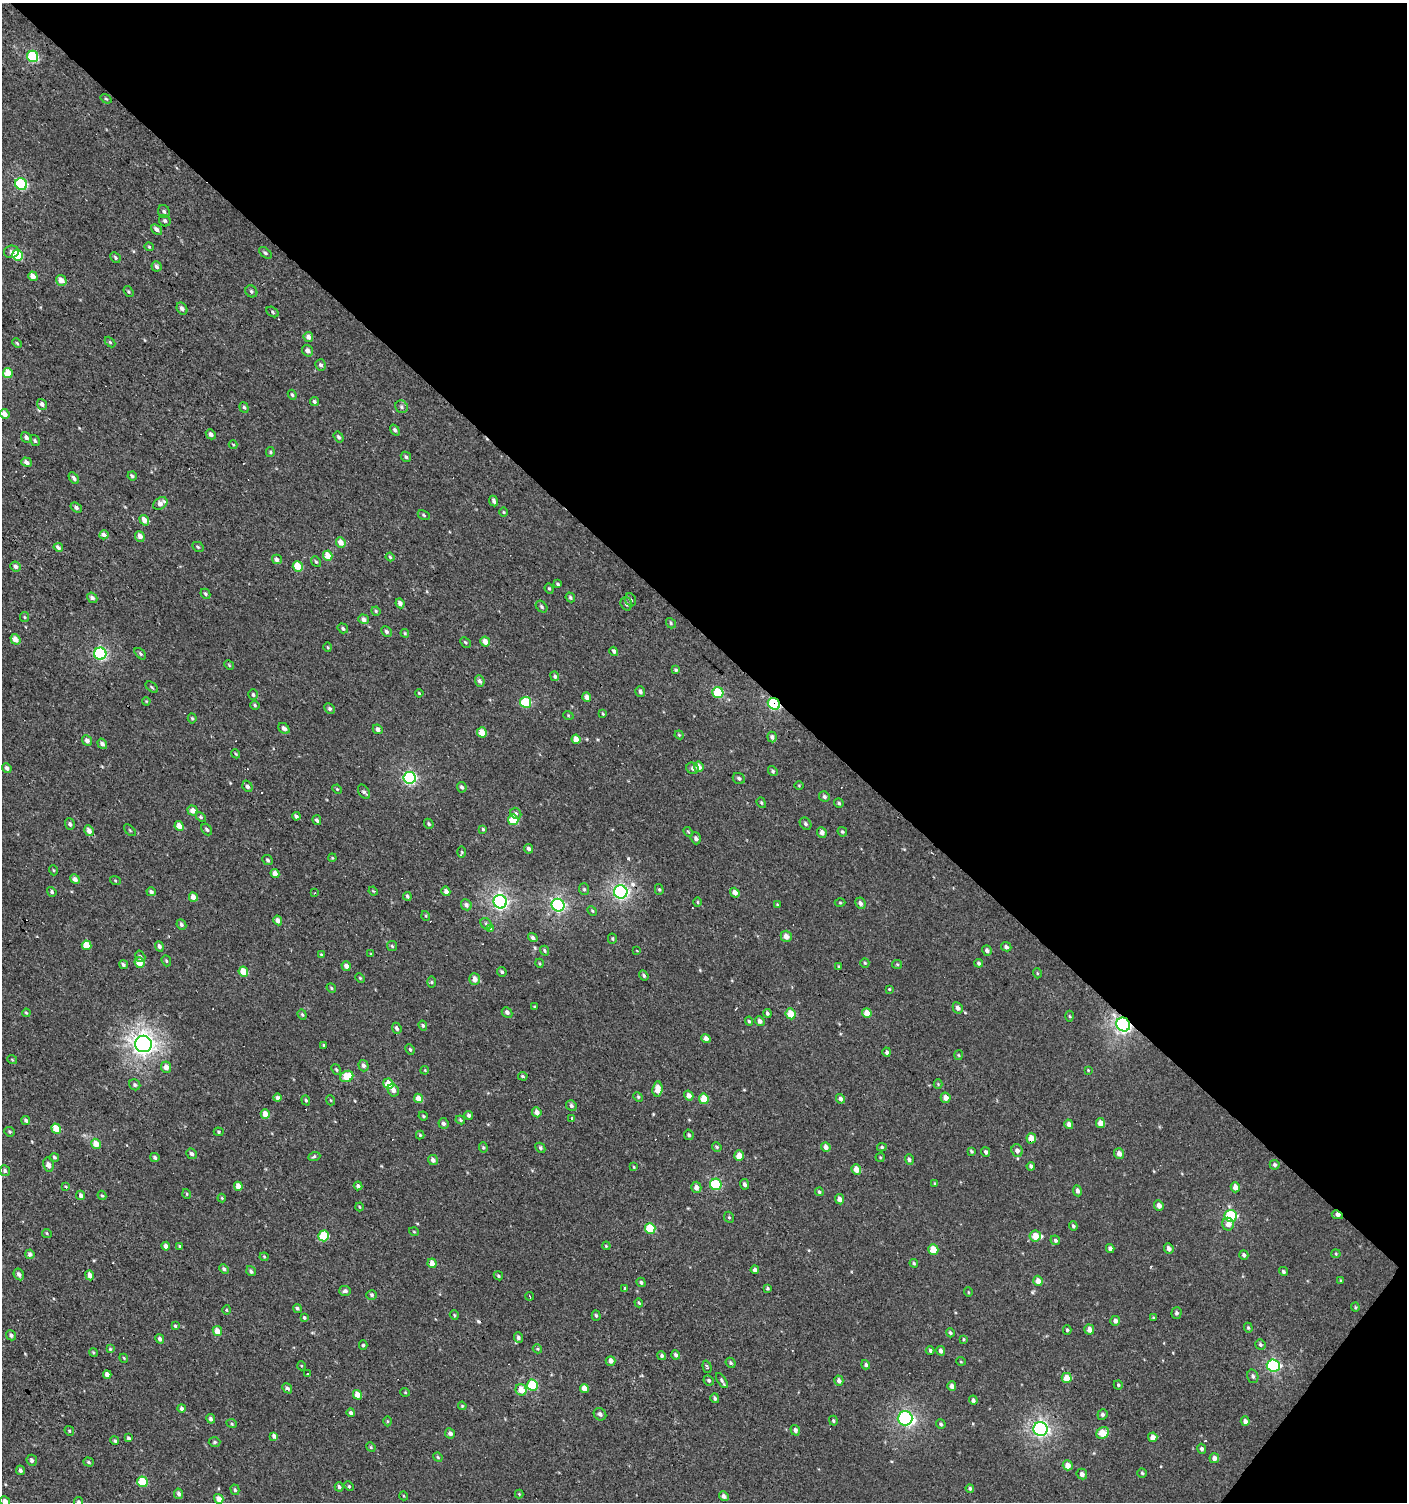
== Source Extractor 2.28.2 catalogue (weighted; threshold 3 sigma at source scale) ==
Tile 8 of 4 x 4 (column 4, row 2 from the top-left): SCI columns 4383-5787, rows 3002-4501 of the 6020 x 6000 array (HDU 1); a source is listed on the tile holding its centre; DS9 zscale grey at full resolution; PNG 1409 x 1504 px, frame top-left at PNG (2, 3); each listed source drawn as its Kron ellipse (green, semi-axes under 4 px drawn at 4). Shown black and unused: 43% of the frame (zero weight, under 2 of 3 exposures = <1% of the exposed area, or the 3 px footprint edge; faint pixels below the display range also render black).
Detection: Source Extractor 2.28.2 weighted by HDU 2 'WHT'; one run over the whole footprint, this tile lists its part. Background 9.70e-04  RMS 0.0059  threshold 0.0267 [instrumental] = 3 sigma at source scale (4.5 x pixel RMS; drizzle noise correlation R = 1.50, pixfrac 1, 0.0396/0.0396 arcsec/px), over >= 5 px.
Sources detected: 451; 1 inside a brighter object's white glare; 9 cosmic-ray / hot-pixel residue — neither listed nor drawn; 1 inside a brighter listed object's ellipse — not listed separately; the other 440 listed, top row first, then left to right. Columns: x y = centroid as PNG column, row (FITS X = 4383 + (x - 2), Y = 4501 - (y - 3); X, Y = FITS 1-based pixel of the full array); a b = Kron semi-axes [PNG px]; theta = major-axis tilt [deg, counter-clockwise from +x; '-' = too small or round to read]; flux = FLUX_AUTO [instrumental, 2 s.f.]
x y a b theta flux
33 56 6 5 - 38
106 99 6 3 -35 0.61
21 184 6 5 - 57
164 211 7 5 -70 1.3
165 221 6 5 - 1.3
157 229 6 4 -41 2.4
149 247 4 4 - 0.62
11 252 7 6 - 2.1
265 253 7 4 -38 1.1
18 255 5 5 - 22
115 258 5 4 - 0.96
157 266 5 5 - 2.3
33 276 5 4 - 4.8
61 280 5 5 - 4.2
251 291 6 5 - 1.1
128 292 6 4 -55 0.79
182 309 6 5 - 2.1
273 312 7 4 -31 1.1
308 337 5 4 - 3
110 342 6 4 -46 0.74
17 343 5 3 - 0.77
308 351 6 5 - 2.6
321 365 6 5 - 1.5
8 373 5 4 - 11
292 395 5 4 - 0.8
314 401 4 3 - 1.1
42 404 6 4 -51 2.3
244 407 6 4 -70 0.97
402 407 6 6 - 1.4
5 414 5 4 - 3.9
395 430 6 4 -53 1.4
211 434 5 4 - 1.8
26 437 6 5 - 1.8
339 437 6 4 -56 1.3
35 441 6 4 -57 1
233 445 4 3 - 0.61
270 452 5 4 - 0.75
406 457 5 4 - 1.2
27 462 5 4 - 2.7
132 476 4 4 - 0.99
74 478 6 4 -57 1.6
494 501 5 4 - 1.7
160 503 8 5 35 4.1
76 507 6 4 -36 1.5
504 512 5 3 - 0.59
424 515 6 4 -29 0.86
144 520 5 4 - 4.1
104 535 4 4 - 5.8
140 536 5 4 - 3.8
341 542 5 5 - 4.6
58 547 5 4 - 2.2
198 547 6 4 -29 0.93
328 556 5 4 - 9.2
390 557 4 4 - 0.78
277 559 5 4 - 2.2
316 562 6 4 -52 0.85
16 566 5 5 - 2.2
298 566 5 5 - 13
558 584 4 3 - 0.82
549 589 5 4 - 0.78
205 594 5 4 - 1.1
570 597 5 4 - 1
92 598 5 4 - 1.7
630 600 6 5 - 1.3
400 603 5 4 - 2.8
626 604 7 5 -72 1.6
542 607 6 5 - 1.1
376 611 5 4 - 0.75
24 617 5 4 - 0.73
364 619 5 4 - 2.2
671 623 5 4 - 0.83
343 628 5 4 - 1.2
386 632 6 4 -46 1.3
405 633 4 4 - 0.59
15 639 5 4 - 4.5
465 642 6 3 -45 0.85
485 642 5 4 - 4.7
328 647 5 3 - 0.53
614 651 5 3 - 1.3
100 654 6 6 - 78
140 654 7 4 -46 1
229 665 5 4 - 0.71
676 670 4 4 - 0.78
555 676 5 4 - 1.3
480 681 6 4 -66 1.9
152 687 7 4 -37 0.84
640 691 5 4 - 1.5
419 693 4 2 - 0.54
718 693 5 5 - 26
253 695 5 4 - 1
587 697 4 4 - 3.5
146 701 4 3 - 0.49
526 702 5 5 - 26
774 704 6 5 - 53
255 705 5 4 - 0.75
330 709 6 4 -44 1.1
603 714 4 3 - 0.62
568 715 5 3 - 0.53
192 718 5 4 - 0.75
284 728 6 4 -42 1.7
378 729 5 4 - 2.4
482 732 5 4 - 7.1
679 735 4 4 - 0.67
772 737 5 4 - 1.7
576 739 5 4 - 5.7
87 741 5 4 - 2.2
102 744 5 4 - 2.3
236 754 4 3 - 0.58
699 767 5 4 - 4.8
7 768 5 4 - 1.7
693 768 6 5 - 1.8
773 771 5 4 - 1.1
410 778 6 6 - 93
739 778 6 5 - 1.4
247 786 6 4 -54 1.6
799 786 5 3 - 0.49
462 787 5 4 - 1.5
337 789 5 3 - 0.57
364 792 8 5 -57 1.4
824 797 5 5 - 1.4
761 803 6 4 -68 0.77
839 803 5 4 - 0.91
193 811 5 5 - 4.2
516 813 6 5 - 1.2
296 816 4 3 - 1.4
201 817 6 4 -45 0.91
317 820 5 3 - 1.2
513 820 5 5 - 16
70 824 6 5 - 1.4
429 824 5 4 - 1
806 824 6 5 - 1.5
179 826 5 4 - 5.8
483 829 4 4 - 0.8
130 830 7 3 -45 0.62
207 830 6 4 -51 1.2
89 831 5 4 - 3.2
688 832 5 3 - 0.71
822 832 5 4 - 3
842 832 5 4 - 0.83
696 838 6 5 - 1.6
529 849 5 4 - 1.6
462 852 6 4 -90 0.7
332 858 4 3 - 0.46
268 860 5 5 - 1.1
53 870 5 3 - 0.53
275 873 5 4 - 3.3
75 879 5 4 - 2.6
115 880 5 3 - 0.63
584 889 6 5 - 0.98
659 889 5 4 - 0.89
373 891 5 3 - 0.48
446 891 5 4 - 2.8
52 892 5 4 - 1.3
151 892 5 4 - 1.4
621 892 7 6 - 140
315 893 4 3 - 0.69
735 893 5 4 - 3.2
407 896 4 3 - 1
193 897 5 4 - 4.8
500 902 7 6 - 150
698 902 5 3 - 0.57
840 903 5 3 - 0.62
860 903 6 5 - 2.2
466 905 6 5 - 2.2
558 905 6 6 - 110
777 905 4 3 - 0.54
592 911 5 4 - 0.72
426 916 5 3 - 0.52
278 920 5 4 - 2.9
181 924 5 4 - 1.4
486 924 6 5 - 1.1
491 929 3 3 - 0.78
786 936 5 5 - 3.9
533 938 5 3 - 1.5
612 939 5 4 - 0.75
86 945 5 4 - 10
159 946 5 4 - 1.4
392 946 5 5 - 0.85
1006 947 5 4 - 1.6
987 950 5 4 - 1.8
545 951 5 3 - 0.79
637 951 3 2 - 0.6
371 954 4 2 - 0.41
321 955 4 3 - 0.76
140 956 6 4 -59 1.1
166 961 6 4 -69 0.85
139 963 5 5 - 8.7
539 963 4 3 - 0.61
865 963 4 4 - 0.88
979 963 4 4 - 1.1
897 964 5 4 - 0.66
123 965 4 4 - 1.2
346 966 5 4 - 2.9
839 967 3 3 - 0.62
243 972 5 4 - 8.8
502 972 5 4 - 1.1
1037 973 5 3 - 0.53
644 976 5 4 - 1
360 978 5 3 - 0.56
474 979 6 5 - 4
432 982 6 4 -89 0.74
331 988 5 4 - 0.69
889 989 4 4 - 0.52
535 1007 3 3 - 3
958 1008 6 5 - 2.2
507 1012 6 4 -44 1.9
26 1013 4 3 - 0.59
767 1013 4 3 - 1.1
867 1013 5 4 - 6.6
791 1014 5 5 - 9.1
302 1015 5 4 - 0.82
1069 1016 5 3 - 0.65
749 1021 4 4 - 0.96
760 1021 5 4 - 2.1
1123 1024 7 6 - 180
423 1026 5 4 - 0.95
397 1028 5 4 - 1.6
706 1038 5 4 - 2.8
143 1044 8 8 - 330
324 1045 4 3 - 0.75
410 1050 5 4 - 0.84
887 1052 4 4 - 1.4
959 1055 5 3 - 0.54
12 1059 5 3 - 0.47
363 1066 6 5 - 1.9
166 1067 5 5 - 3.6
336 1070 6 4 -50 0.83
425 1070 4 3 - 0.48
1088 1070 3 3 - 0.42
347 1076 7 5 27 11
523 1076 5 3 - 0.81
388 1084 5 5 - 13
938 1084 4 4 - 0.66
135 1085 6 5 - 1.3
657 1089 8 5 83 7
393 1090 6 5 - 2.8
689 1096 5 4 - 3.1
638 1097 5 4 - 0.76
277 1098 4 4 - 1.7
418 1098 5 4 - 5.3
946 1098 5 4 - 3.6
704 1099 5 4 - 11
840 1099 5 4 - 1.9
306 1100 5 4 - 0.7
330 1100 5 3 - 0.52
571 1106 6 5 - 1.5
537 1112 5 4 - 3.5
265 1114 5 4 - 4.8
469 1115 4 4 - 1.7
423 1116 5 4 - 0.66
572 1118 3 3 - 0.9
26 1120 5 4 - 1.2
460 1120 5 4 - 0.73
443 1123 5 5 - 1.6
1100 1123 5 4 - 4.3
1069 1124 5 4 - 3
56 1129 5 4 - 8.8
9 1132 5 4 - 0.8
219 1132 5 4 - 0.69
420 1135 4 4 - 0.71
689 1135 5 4 - 1.1
1031 1138 5 4 - 6.1
96 1144 5 4 - 6.8
717 1147 5 4 - 0.77
826 1147 5 4 - 3.1
882 1147 5 4 - 0.88
483 1148 5 4 - 0.89
540 1148 5 3 - 1.2
971 1151 4 3 - 0.84
1017 1151 6 5 - 2.4
986 1152 5 4 - 1.2
1119 1153 5 5 - 3.3
192 1154 6 5 - 1.5
739 1156 5 5 - 5.5
54 1157 5 4 - 0.92
155 1157 5 4 - 1.2
314 1157 6 4 20 0.91
880 1157 4 4 - 0.6
433 1160 5 5 - 2.5
909 1160 5 4 - 1.4
48 1165 7 5 -76 3.3
1275 1165 5 5 - 1.3
1031 1166 4 4 - 1.3
634 1167 4 3 - 0.52
856 1169 5 4 - 5.8
5 1171 5 5 - 1.4
935 1183 4 3 - 0.75
716 1184 6 5 - 38
745 1184 5 4 - 1.6
238 1186 4 4 - 5
358 1186 4 4 - 1.9
66 1187 4 3 - 0.51
696 1187 6 5 - 2.8
1235 1187 5 4 - 4.9
1077 1191 5 4 - 1.9
819 1192 4 4 - 0.87
187 1194 5 3 - 0.47
81 1195 5 4 - 1.9
102 1195 5 4 - 0.67
222 1198 4 4 - 0.58
840 1199 5 4 - 2.9
1159 1205 5 4 - 3.1
359 1207 4 3 - 0.44
1337 1215 6 4 -27 2.4
1231 1216 6 6 - 39
729 1217 6 4 -66 0.93
1228 1224 6 6 - 3.5
1073 1226 4 3 - 0.97
650 1229 5 5 - 20
414 1232 5 3 - 0.45
47 1234 5 3 - 0.61
324 1236 5 5 - 22
1035 1236 5 5 - 7.9
1055 1240 5 4 - 1.2
166 1246 4 4 - 2.5
180 1246 4 3 - 0.81
606 1246 4 3 - 0.62
1110 1248 4 4 - 1.8
1169 1248 5 4 - 2.4
933 1250 5 5 - 8.4
30 1254 4 4 - 1.4
1336 1254 4 4 - 0.61
1244 1255 5 4 - 1.3
264 1257 4 4 - 0.59
432 1263 5 4 - 4.9
914 1263 4 3 - 0.67
224 1269 5 4 - 1.5
755 1270 4 4 - 1.5
251 1271 5 4 - 1.4
1283 1271 5 4 - 1.1
19 1274 6 4 -59 2
90 1275 5 4 - 3.6
498 1276 5 4 - 0.85
1340 1280 4 2 - 0.47
1038 1281 5 5 - 3.9
641 1282 5 4 - 1.1
768 1288 3 3 - 0.87
625 1289 4 3 - 0.76
345 1291 6 5 - 1.6
968 1292 5 3 - 0.46
372 1295 5 5 - 1.4
530 1296 4 2 - 0.59
639 1303 4 3 - 0.74
1355 1307 4 4 - 0.62
297 1308 5 4 - 0.98
227 1310 5 3 - 0.59
1177 1313 5 5 - 1.5
454 1315 5 4 - 0.71
596 1315 5 4 - 0.88
304 1317 4 4 - 1
1154 1318 4 3 - 0.6
1115 1321 5 5 - 2
175 1326 4 3 - 0.8
1248 1328 5 4 - 0.7
1067 1330 5 4 - 0.9
1089 1330 5 4 - 3.5
217 1331 5 4 - 6.2
950 1333 5 3 - 0.93
11 1335 5 4 - 1.6
518 1337 5 4 - 1.4
160 1339 5 4 - 1.8
963 1339 3 3 - 0.55
1260 1344 5 5 - 1.1
363 1345 5 4 - 0.96
110 1349 4 4 - 0.75
537 1349 5 4 - 0.71
930 1351 4 3 - 0.96
941 1351 5 4 - 1.8
93 1352 4 3 - 0.62
676 1355 4 4 - 1.4
662 1356 5 4 - 1.1
124 1358 4 3 - 0.62
611 1361 5 4 - 3.1
961 1361 4 3 - 0.55
731 1363 5 4 - 1
866 1365 5 4 - 1.1
302 1366 5 3 - 0.55
1273 1366 6 6 - 72
707 1367 6 4 -72 0.97
308 1374 4 3 - 1.6
107 1375 4 4 - 2.8
1253 1376 7 5 -72 1.5
1067 1378 5 5 - 7.7
709 1380 5 5 - 1.2
722 1381 8 4 -57 1.3
839 1381 5 4 - 2.4
532 1385 5 5 - 30
1118 1385 4 4 - 0.88
952 1386 4 4 - 2.8
287 1388 5 4 - 1.7
584 1388 4 4 - 4.5
521 1390 6 5 - 7.4
405 1392 5 3 - 0.46
357 1395 5 4 - 5.9
715 1398 5 4 - 1.3
973 1400 5 4 - 1.3
462 1406 4 4 - 0.55
182 1408 4 4 - 1.9
351 1413 4 4 - 1.3
600 1414 7 5 -43 1.7
1102 1414 5 5 - 1.2
905 1418 7 7 - 98
211 1419 5 4 - 1.9
387 1421 5 3 - 0.6
833 1421 5 4 - 0.85
1245 1421 5 4 - 2.6
232 1424 5 3 - 0.62
941 1424 5 4 - 0.94
1041 1429 7 7 - 160
795 1430 5 4 - 2.2
69 1431 5 4 - 0.85
450 1433 5 5 - 2.5
1103 1433 7 5 35 11
274 1436 4 3 - 2
1153 1437 5 4 - 3.7
128 1438 4 3 - 1.2
115 1441 4 4 - 0.92
214 1442 6 4 3 1
371 1447 5 4 - 0.69
1202 1449 5 4 - 1.3
438 1457 5 4 - 0.65
1214 1458 5 5 - 2.9
32 1460 6 5 - 2
88 1462 5 4 - 1
1068 1465 5 5 - 5.2
20 1470 5 4 - 1.5
1142 1473 5 4 - 0.83
1082 1474 5 5 - 2.3
142 1482 5 5 - 23
349 1486 5 3 - 0.71
339 1487 4 3 - 1.2
970 1488 4 4 - 1.1
235 1490 5 4 - 1
179 1494 5 4 - 1.7
519 1494 4 4 - 0.54
404 1496 4 3 - 0.46
724 1496 5 4 - 2
219 1499 5 4 - 4.8
5 1501 5 4 - 2.7
79 1502 5 4 - 1.3
Overlapping masked pixels (flux is a lower limit): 5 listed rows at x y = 774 704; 410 778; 1123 1024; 1031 1138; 1337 1215
Isophote crosses this tile's border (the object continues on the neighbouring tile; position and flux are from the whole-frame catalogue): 2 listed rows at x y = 5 1501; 79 1502